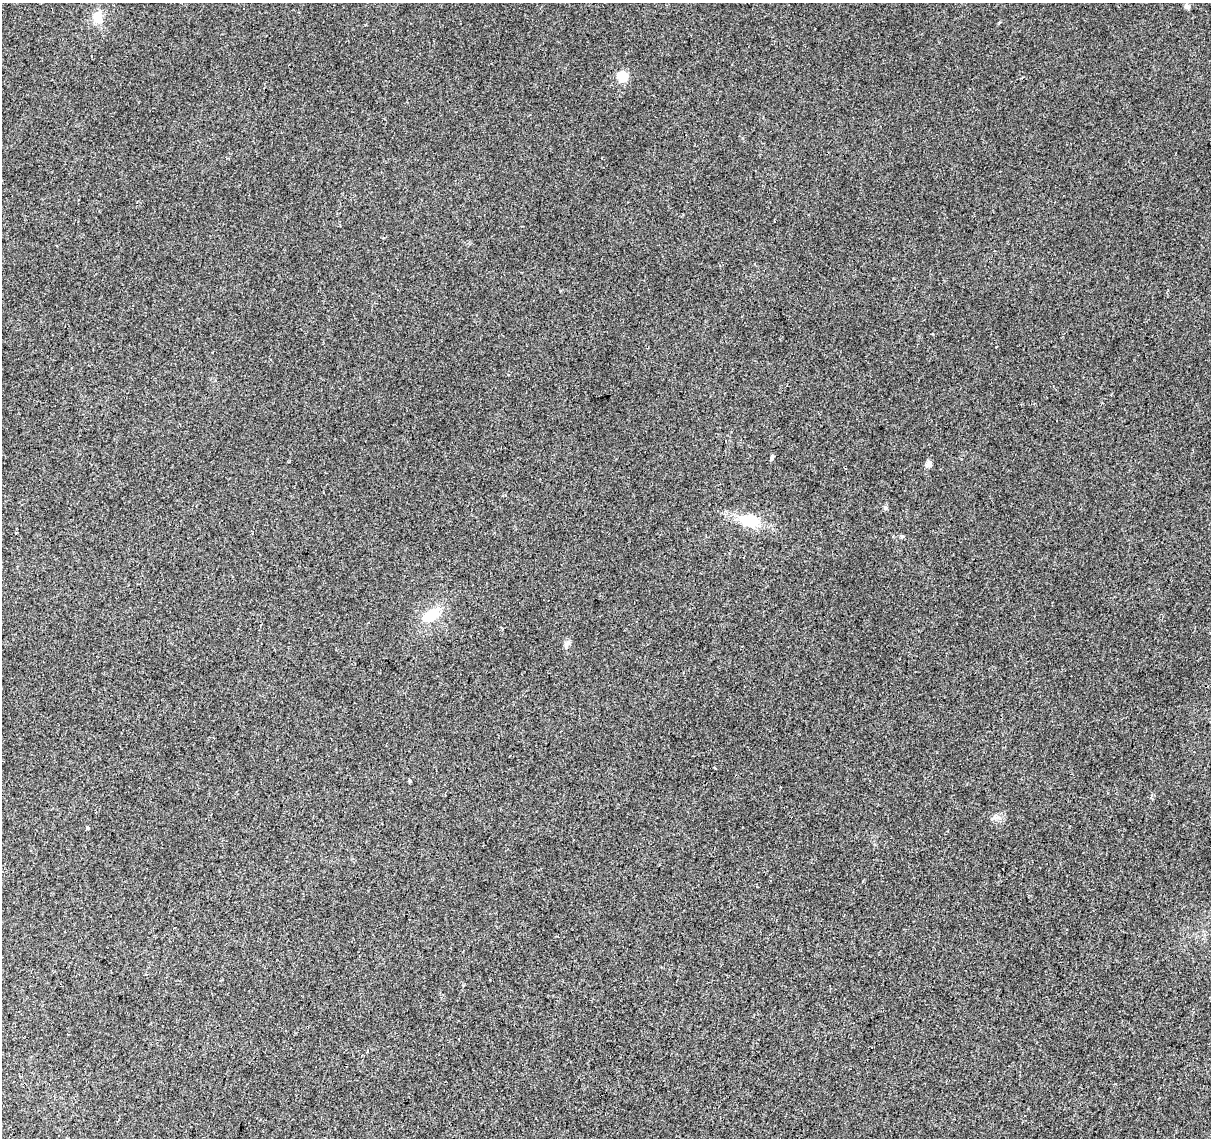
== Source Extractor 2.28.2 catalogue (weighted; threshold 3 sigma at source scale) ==
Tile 7 of 4 x 4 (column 3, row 2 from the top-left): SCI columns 2424-3632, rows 2555-3690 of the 4840 x 5051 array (HDU 1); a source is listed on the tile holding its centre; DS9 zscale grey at full resolution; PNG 1213 x 1140 px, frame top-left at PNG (2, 3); no overlay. Shown black and unused: <1% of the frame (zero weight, under 2 of 3 exposures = <1% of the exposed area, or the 3 px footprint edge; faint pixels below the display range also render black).
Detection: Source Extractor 2.28.2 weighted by HDU 2 'WHT'; one run over the whole footprint, this tile lists its part. Background 0.0109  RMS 0.0057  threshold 0.0258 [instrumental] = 3 sigma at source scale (4.5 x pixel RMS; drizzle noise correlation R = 1.50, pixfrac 1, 0.0396/0.0396 arcsec/px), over >= 5 px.
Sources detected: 13; all 13 listed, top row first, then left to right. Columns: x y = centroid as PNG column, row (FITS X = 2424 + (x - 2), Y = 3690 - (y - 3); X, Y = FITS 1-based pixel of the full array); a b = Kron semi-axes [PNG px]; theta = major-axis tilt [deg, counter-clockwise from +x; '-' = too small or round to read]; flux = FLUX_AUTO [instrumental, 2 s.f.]
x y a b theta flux
1187 7 7 5 -30 1.4
97 17 15 12 -82 7.1
622 76 6 6 - 30
772 457 4 3 - 8.1
928 464 6 6 - 3
885 508 5 5 - 1.3
750 521 22 14 -11 17
902 536 4 3 - 4.8
432 615 19 13 38 13
566 644 8 7 - 1.8
410 781 3 3 - 1.4
87 828 4 3 - 1.1
459 1039 2 2 - 0.59
Unlisted compact peaks at least as high as the median listed source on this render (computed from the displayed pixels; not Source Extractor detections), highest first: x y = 993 818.